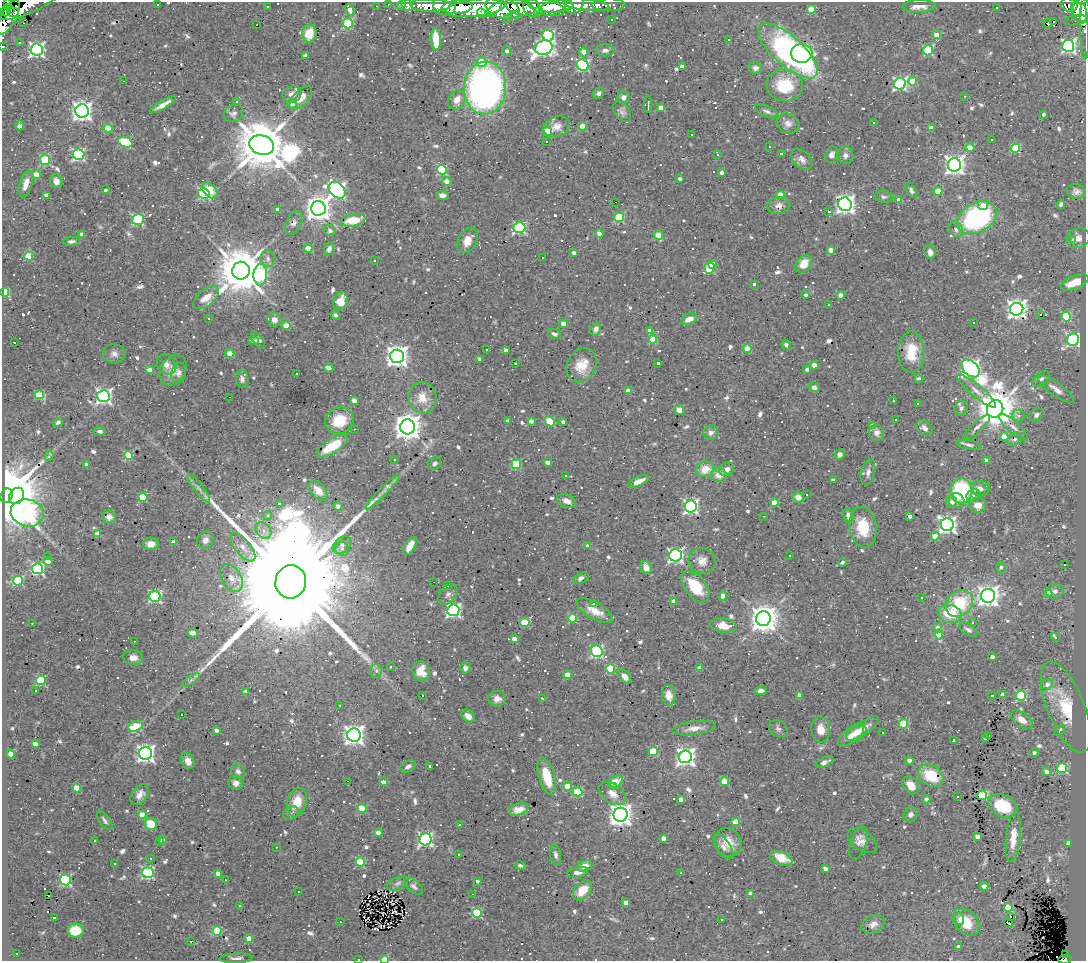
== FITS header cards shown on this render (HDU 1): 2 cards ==
NAXIS1  =                 1084
NAXIS2  =                  959

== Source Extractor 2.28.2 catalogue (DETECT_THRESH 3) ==
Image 1084 x 959 px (HDU 1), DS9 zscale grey, 1 PNG px = 1 image px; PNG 1088 x 963 px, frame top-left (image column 1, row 959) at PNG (2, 2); each listed source drawn as its Kron ellipse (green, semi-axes under 4 px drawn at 4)
Background 0.751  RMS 0.03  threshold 0.0893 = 3 sigma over >= 5 px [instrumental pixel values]
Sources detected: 930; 1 with non-positive FLUX_AUTO (blend fragments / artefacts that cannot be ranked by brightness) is neither listed nor drawn; of the other 929, the 500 brightest by FLUX_AUTO listed and drawn (429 fainter detections omitted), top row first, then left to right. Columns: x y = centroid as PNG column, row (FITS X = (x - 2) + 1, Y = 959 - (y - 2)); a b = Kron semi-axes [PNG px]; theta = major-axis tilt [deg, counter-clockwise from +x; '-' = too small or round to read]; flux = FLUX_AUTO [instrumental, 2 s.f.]
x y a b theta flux
8 3 3 2 - 21
28 4 34 9 24 280
388 4 2 2 - 6
157 5 3 3 - 40
401 5 6 3 59 18
407 5 6 5 - 29
430 5 20 6 -1 280
574 5 10 8 41 150
586 5 23 6 -6 150
608 5 17 6 1 110
1069 5 8 6 -19 82
267 6 3 3 - 8.1
376 6 3 2 - 9.9
444 6 11 9 -22 310
919 6 17 6 1 21
457 7 15 6 4 410
520 7 15 7 -15 420
546 7 19 7 -14 550
557 7 16 6 6 490
476 8 30 8 7 1100
502 8 17 10 -18 870
532 8 9 8 - 290
996 8 3 3 - 8.6
11 9 3 3 - 250
494 9 9 4 41 350
811 9 4 4 - 67
1077 9 7 5 -83 640
6 10 6 3 70 270
350 10 6 4 -68 21
1081 10 12 8 84 780
538 11 4 4 - 79
13 12 6 4 0 310
482 13 5 4 - 110
516 15 5 4 - 64
9 17 19 7 62 620
508 18 3 3 - 9.4
611 19 3 3 - 8
1076 20 12 5 9 88
1054 21 3 3 - 480
24 23 3 2 - 38
348 23 5 5 - 170
1047 23 5 2 - 20
257 25 3 3 - 14
1084 31 28 4 -87 74
309 33 9 7 82 38
937 35 4 4 - 29
548 36 6 5 - 300
436 39 11 5 -87 44
729 39 3 3 - 25
19 42 3 3 - 7.9
3 46 3 2 - 8.2
1068 46 6 6 - 480
544 48 9 7 23 720
37 49 6 6 - 630
605 50 9 6 -1 6.9
928 50 5 5 - 160
507 51 5 4 - 6.5
788 51 38 15 -42 640
584 52 4 4 - 24
802 53 11 9 -2 140
305 55 4 4 - 5.7
482 62 5 5 - 36
583 65 6 5 - 240
682 67 4 4 - 15
755 68 7 6 - 12
123 81 3 2 - 24
913 81 4 4 - 43
900 84 6 5 - 360
785 85 18 16 -8 88
485 88 26 21 85 880
599 93 6 5 - 6.9
292 95 10 8 29 13
965 96 3 3 - 7.2
624 97 6 6 - 8.4
301 98 14 7 48 26
457 100 10 8 57 22
236 101 4 3 - 32
292 104 5 5 - 9.5
648 104 9 2 90 6.2
163 105 14 4 31 16
661 107 4 4 - 18
82 111 7 7 - 1100
767 111 13 5 -23 7.4
622 112 11 7 -53 8.6
233 113 10 8 30 8.7
1043 114 3 3 - 5.6
874 122 3 3 - 14
788 123 11 10 - 13
19 126 4 4 - 13
583 126 4 4 - 44
556 127 13 10 19 23
108 128 4 4 - 49
931 128 4 3 - 20
547 131 5 4 - 53
691 135 3 3 - 6.2
992 139 3 3 - 48
546 141 3 3 - 21
125 142 7 5 -22 100
262 145 12 9 -17 14000
769 146 3 2 - 6.5
970 148 4 4 - 49
1016 148 4 4 - 130
718 154 3 3 - 12
781 154 3 3 - 6.8
78 155 6 5 - 300
832 155 8 6 75 8.4
845 155 8 8 - 8.9
802 159 12 8 -43 13
45 160 5 5 - 140
954 165 6 6 - 1200
442 170 5 5 - 130
722 172 4 3 - 10
37 175 4 4 - 57
680 179 4 3 - 5.9
56 181 7 6 - 11
447 181 4 4 - 26
26 184 14 6 74 20
105 190 3 3 - 28
210 190 9 6 -49 25
337 190 10 7 -45 710
911 190 8 4 -64 5.7
938 191 4 4 - 51
1076 192 9 7 -10 9.9
204 193 6 5 - 220
46 195 4 3 - 13
442 195 6 4 -5 11
780 195 4 4 - 57
883 197 9 6 -11 5.6
899 200 4 4 - 24
615 202 3 2 - 1300
845 204 7 6 - 1100
1061 204 4 3 - 5.8
779 205 11 8 8 14
983 205 5 5 - 21
318 208 7 7 - 2300
278 210 4 4 - 14
829 212 3 3 - 76
619 217 5 4 - 120
977 218 21 14 30 320
138 219 6 5 - 230
353 220 12 6 11 55
294 223 13 7 62 9.4
519 228 6 5 - 280
956 229 8 6 -55 7
330 231 6 5 - 6.3
82 234 4 4 - 17
599 234 4 4 - 11
658 235 5 4 - 42
1078 238 12 10 18 14
1073 239 3 3 - 6.3
467 240 13 9 62 22
71 241 8 4 7 5.6
308 248 4 4 - 38
329 249 7 5 70 6.9
831 250 4 4 - 24
930 252 7 5 -77 10
574 253 4 3 - 7.2
29 256 4 4 - 71
543 257 3 3 - 410
268 258 8 7 - 7.4
375 261 3 3 - 7.4
712 264 4 4 - 36
804 264 9 7 51 29
709 268 6 5 - 100
241 271 9 8 - 11000
260 275 11 6 87 320
1075 282 15 6 22 45
754 284 3 3 - 6.6
5 292 4 4 - 130
806 295 4 3 - 6.8
841 295 4 4 - 34
206 298 15 8 38 29
341 301 9 7 61 25
829 305 3 3 - 7.1
1017 309 6 6 - 1300
335 315 4 4 - 7.3
1041 315 3 3 - 420
1066 316 5 4 - 120
208 319 3 3 - 54
689 319 8 5 25 17
274 320 7 6 - 13
974 323 3 3 - 32
563 324 4 4 - 21
286 326 4 4 - 50
596 329 6 5 - 9.4
649 331 4 4 - 14
554 334 7 4 -24 7.4
653 339 4 4 - 52
258 340 9 5 -55 11
1073 340 6 6 - 410
253 341 5 3 - 8.1
14 342 3 3 - 45
786 345 5 4 - 5.7
747 349 4 4 - 45
487 350 3 3 - 6.7
506 350 4 3 - 15
911 352 21 13 90 56
230 353 4 4 - 45
114 354 11 9 -3 11
397 356 7 6 - 1700
480 359 4 3 - 7.3
515 363 3 3 - 12
658 363 3 3 - 8.2
167 365 11 9 -48 13
582 365 18 14 59 42
814 365 4 4 - 31
329 368 4 4 - 22
807 369 4 3 - 7.7
971 369 10 7 -43 990
150 370 4 4 - 24
173 370 16 12 58 24
179 373 10 7 80 7.7
296 374 3 3 - 9.4
242 379 9 6 -86 7.2
919 379 4 3 - 9.1
1041 379 10 6 37 7
814 387 5 5 - 8.1
1056 389 22 6 -36 17
628 391 4 4 - 18
977 391 25 6 -40 18
39 395 4 4 - 65
104 396 6 6 - 610
229 397 3 2 - 12
422 398 16 14 -76 28
354 400 4 4 - 20
893 401 3 2 - 6.4
917 404 3 3 - 23
961 408 7 6 - 6.8
995 409 9 8 - 7200
679 410 5 4 - 18
1036 415 7 6 - 6.1
1019 416 6 6 - 8.6
896 420 3 3 - 6.8
339 421 14 13 - 61
508 421 4 3 - 8.8
531 421 4 3 - 11
550 421 5 4 - 84
58 422 5 4 - 6.6
563 422 4 4 - 9.1
873 426 4 4 - 20
408 427 7 7 - 3100
977 427 17 5 42 10
1014 427 18 6 -42 13
924 428 9 6 -39 11
354 429 3 2 - 17
100 431 6 4 -8 5.7
711 433 7 7 - 9.5
877 433 8 7 - 10
1004 437 4 4 - 32
1015 439 7 6 - 6.1
969 445 12 4 -10 5.6
332 446 18 7 32 64
840 454 5 5 - 7.2
49 456 5 3 - 9.5
129 456 4 4 - 100
394 459 3 3 - 44
986 460 4 3 - 16
548 462 4 4 - 23
435 463 7 6 - 6.5
87 464 4 3 - 15
516 464 5 5 - 130
705 469 9 7 20 33
726 469 8 6 26 11
868 472 13 7 77 10
565 475 3 3 - 20
719 475 8 7 - 21
833 480 4 3 - 7.2
638 481 11 4 24 19
987 486 3 3 - 370
199 488 17 4 -52 10
980 488 9 7 -9 12
318 491 11 7 -49 28
961 491 12 11 - 160
382 492 24 4 45 13
806 494 3 3 - 28
973 495 7 5 13 6.3
7 496 7 6 - 34000
17 496 8 7 - 3000
143 497 4 4 - 91
798 497 5 5 - 18
566 501 10 6 -21 11
957 501 8 7 - 10
952 502 6 5 - 12
279 503 3 3 - 29
774 503 4 4 - 68
978 505 8 7 - 18
338 506 4 4 - 9.5
691 507 6 6 - 490
27 513 17 13 -13 850
268 515 4 4 - 7.3
848 515 7 5 -78 8.4
764 516 3 2 - 12
910 516 4 3 - 11
109 517 7 6 - 12
947 525 6 6 - 870
863 527 20 13 -81 68
263 530 9 7 -49 12
97 534 4 4 - 23
935 536 5 4 - 29
205 540 9 8 - 9.9
174 542 4 3 - 13
151 544 8 6 0 17
342 545 10 7 41 10
410 546 10 5 60 24
588 546 4 3 - 13
243 547 17 7 -50 18
342 549 7 6 - 8.4
675 555 6 6 - 570
48 556 3 3 - 5.7
789 556 3 3 - 7.2
48 561 5 4 - 14
702 561 14 13 - 19
842 562 4 3 - 5.7
1064 565 3 3 - 71
646 567 6 5 - 21
1001 567 5 5 - 6.4
38 569 5 5 - 370
231 578 15 9 -59 19
581 578 8 5 27 8.7
18 581 5 5 - 160
291 582 17 15 77 190000
433 582 3 2 - 240
448 586 3 3 - 6.1
695 587 18 10 -51 68
1055 591 8 7 - 9.6
448 594 12 8 49 9.5
1048 594 4 4 - 59
723 596 5 4 - 6.7
988 596 7 7 - 1400
155 597 5 5 - 310
922 598 3 3 - 35
673 601 4 4 - 26
593 603 3 3 - 36
959 604 15 12 42 99
453 610 6 6 - 480
595 611 20 8 -29 29
950 614 12 9 -13 67
572 618 4 4 - 74
763 619 7 7 - 3100
32 623 3 2 - 7.1
525 623 5 4 - 90
973 623 3 3 - 98
723 626 13 7 -7 33
938 628 5 4 - 16
968 630 10 5 -32 7.9
193 633 5 4 - 11
939 635 5 4 - 43
1055 637 5 3 - 16
514 639 4 4 - 19
134 641 3 2 - 11
597 651 6 5 - 290
992 657 4 3 - 9.5
133 658 10 7 -6 14
391 667 3 3 - 6.4
465 668 5 5 - 9.7
699 668 4 3 - 13
610 669 4 4 - 78
376 671 7 6 - 6.2
421 671 10 8 -84 30
568 675 4 4 - 41
625 677 8 5 -54 12
41 680 5 4 - 140
191 680 10 4 32 6.2
1047 684 6 5 - 13
36 691 3 3 - 15
246 691 4 3 - 6
761 691 6 4 13 10
669 695 10 7 -82 18
799 695 4 4 - 27
1002 695 4 3 - 14
422 696 3 3 - 310
992 696 4 3 - 36
1021 696 5 5 - 170
542 698 3 3 - 5.7
497 699 9 7 -3 14
339 706 3 3 - 5.6
1066 707 48 18 -68 110
182 714 3 2 - 8.5
468 716 7 5 -41 17
1022 720 12 7 -37 22
904 724 4 4 - 110
136 726 8 5 24 68
694 728 22 7 8 19
778 729 10 7 -36 6.9
821 729 13 9 -87 20
862 729 19 6 34 24
216 730 4 3 - 8.1
1060 730 6 3 57 13
856 733 11 8 41 17
883 733 3 3 - 27
354 735 7 6 - 1400
851 736 15 7 35 16
989 736 3 3 - 7.6
985 738 4 4 - 14
954 740 3 3 - 24
35 744 4 4 - 17
653 751 5 4 - 97
146 753 6 6 - 920
1034 753 4 4 - 6.2
11 754 4 4 - 29
685 757 6 6 - 1000
188 761 8 6 -65 12
909 761 4 3 - 11
824 762 9 4 25 8.7
408 766 8 5 29 7.9
430 766 3 3 - 9
1062 768 5 5 - 140
238 771 8 7 - 9.2
1046 772 5 4 - 11
547 776 19 8 -74 59
931 776 13 10 -35 76
348 781 3 2 - 65
724 781 4 4 - 57
383 782 4 3 - 18
615 782 8 5 30 38
236 783 7 7 - 11
911 785 10 7 -52 28
567 786 4 4 - 36
613 787 3 3 - 26
77 788 4 4 - 38
578 792 5 4 - 110
612 793 15 9 -37 22
140 794 12 7 53 14
982 795 5 5 - 130
957 797 3 3 - 160
926 799 4 4 - 7.4
681 800 4 4 - 20
297 802 15 9 74 37
1003 806 15 10 -25 94
362 809 4 4 - 87
518 810 10 5 17 17
291 813 8 6 34 6.7
142 815 4 4 - 35
621 815 7 7 - 1800
910 815 7 6 - 7.4
105 821 11 5 -55 6.7
735 822 4 4 - 49
151 824 6 6 - 53
459 825 3 3 - 8.5
378 833 4 4 - 20
977 836 4 4 - 21
1013 837 25 7 85 35
663 838 4 4 - 18
425 839 6 6 - 450
94 840 3 3 - 10
162 840 4 3 - 9.9
862 841 16 9 -37 16
159 842 3 3 - 8.7
728 842 15 13 -61 28
859 843 17 8 72 9.8
1068 843 4 3 - 23
276 847 3 2 - 10
723 847 14 7 -54 11
458 854 3 3 - 11
556 855 10 5 -80 7.2
151 858 3 3 - 7.4
781 858 11 6 -21 42
360 862 4 4 - 92
114 863 3 3 - 140
520 865 6 4 -12 6.2
584 866 8 5 18 17
825 869 4 4 - 15
577 872 11 5 11 13
681 872 3 3 - 7.2
148 873 6 5 - 340
218 873 4 4 - 14
65 880 5 5 - 260
225 880 3 2 - 7
477 881 3 3 - 5.8
398 883 11 6 25 6.3
414 886 11 6 -42 6.9
984 886 4 4 - 11
582 890 11 7 47 41
298 891 3 3 - 7.3
751 893 4 4 - 18
473 894 3 2 - 10
49 896 3 2 - 15
626 903 4 4 - 20
240 906 3 3 - 84
1008 907 4 4 - 110
477 913 5 4 - 130
1010 916 3 3 - 25
55 917 3 3 - 260
721 919 3 3 - 11
959 919 6 4 -72 6.1
340 922 3 2 - 8.1
966 922 15 11 -47 43
1008 923 5 3 - 15
873 924 12 8 26 13
76 930 8 7 - 50
217 931 4 4 - 110
249 938 4 4 - 41
191 941 3 2 - 5.6
958 947 4 4 - 9.3
17 953 3 3 - 8.3
1066 955 4 3 - 17
236 958 16 5 2 9.1
359 959 3 2 - 58
385 959 4 3 - 52
1065 960 6 2 3 91
At the frame edge (FLAGS 8, measured only in part): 8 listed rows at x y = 8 3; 28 4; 1084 31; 3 46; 236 958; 359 959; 385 959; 1065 960
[429 fainter detections neither listed nor drawn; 1 non-positive-flux detection neither listed nor drawn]